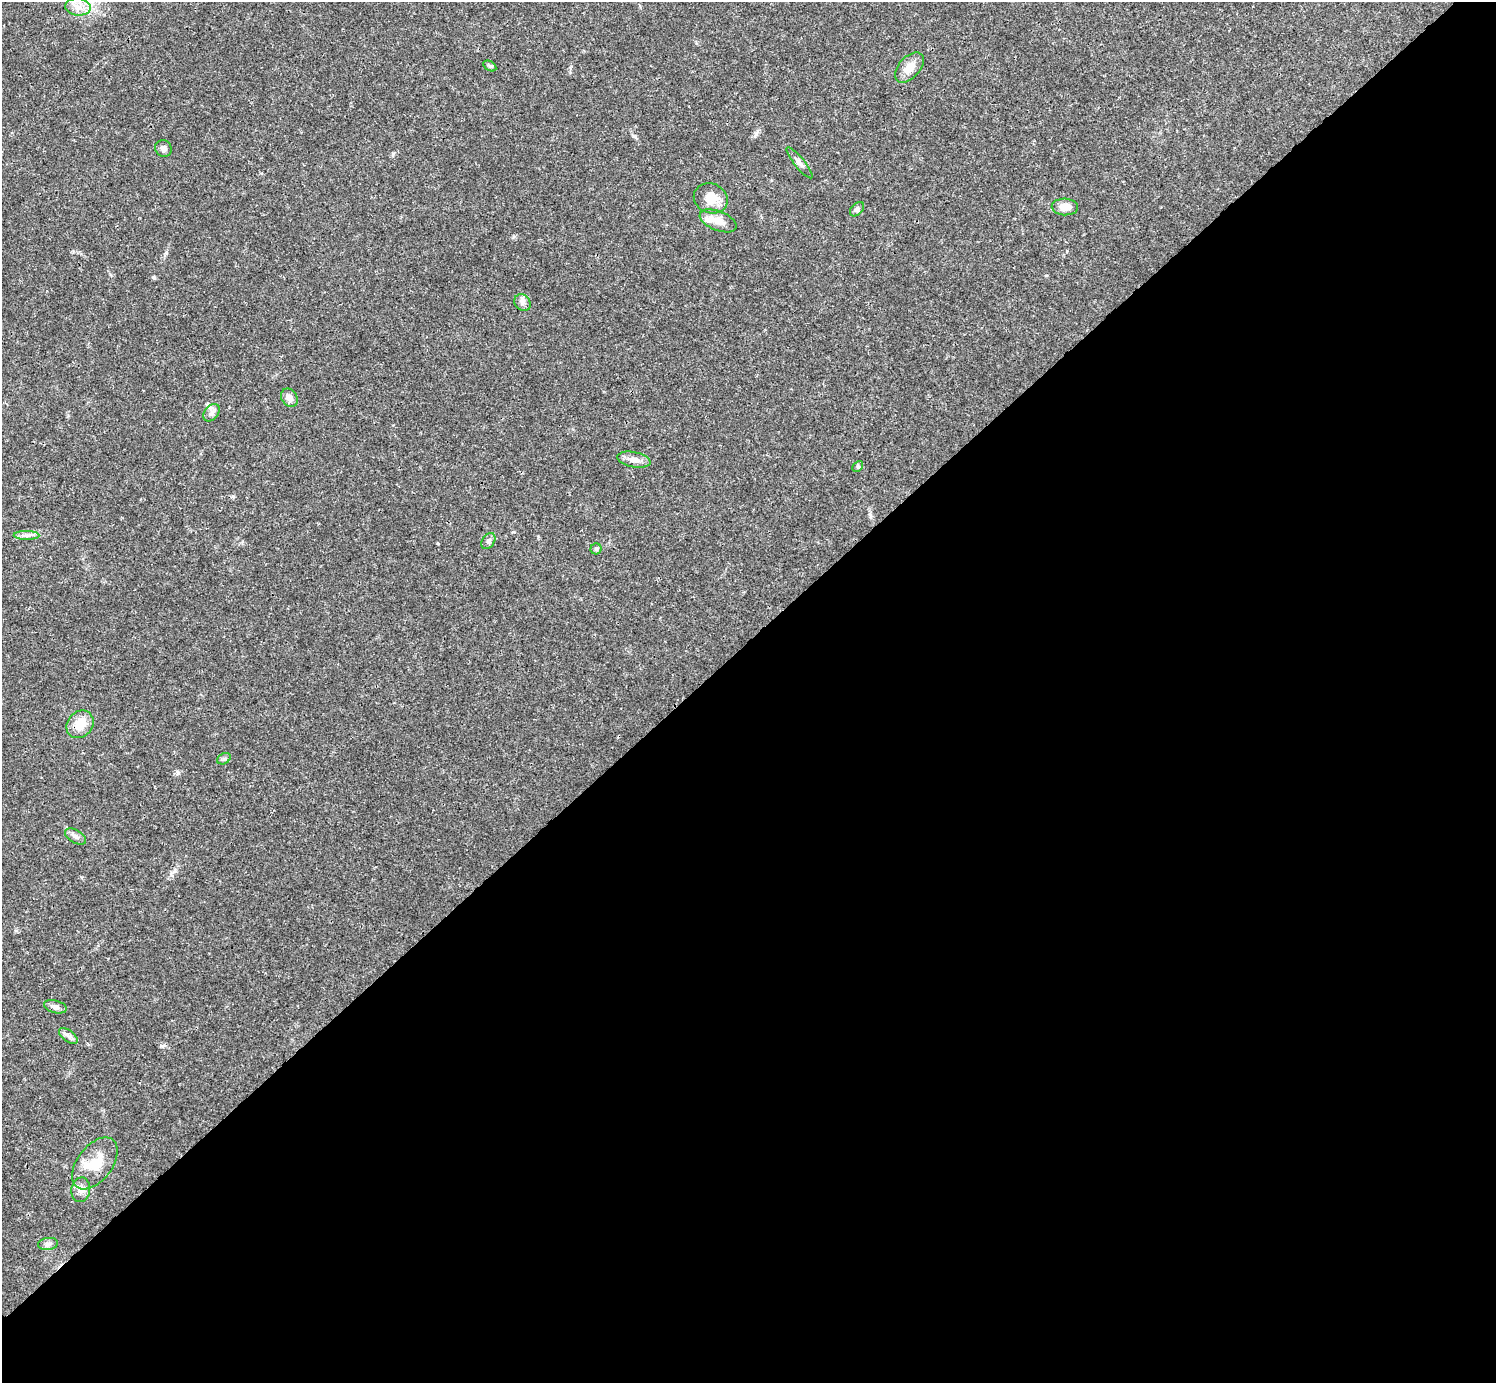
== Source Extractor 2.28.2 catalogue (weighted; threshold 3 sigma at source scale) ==
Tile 12 of 4 x 4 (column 4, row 3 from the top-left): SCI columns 4485-5978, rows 1539-2919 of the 5981 x 5981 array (HDU 1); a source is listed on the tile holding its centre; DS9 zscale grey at full resolution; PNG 1498 x 1385 px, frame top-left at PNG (2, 2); each listed source drawn as its Kron ellipse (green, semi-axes under 4 px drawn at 4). Shown black and unused: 54% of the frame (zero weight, under 3 of 4 exposures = <1% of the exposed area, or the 3 px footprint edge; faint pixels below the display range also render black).
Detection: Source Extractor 2.28.2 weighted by HDU 2 'WHT'; one run over the whole footprint, this tile lists its part. Background 0.0211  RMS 0.0023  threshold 0.0102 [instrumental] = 3 sigma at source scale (4.5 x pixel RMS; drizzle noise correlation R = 1.50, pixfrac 1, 0.05/0.05 arcsec/px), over >= 5 px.
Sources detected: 26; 1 inside a brighter listed object's ellipse — not listed separately; the other 25 listed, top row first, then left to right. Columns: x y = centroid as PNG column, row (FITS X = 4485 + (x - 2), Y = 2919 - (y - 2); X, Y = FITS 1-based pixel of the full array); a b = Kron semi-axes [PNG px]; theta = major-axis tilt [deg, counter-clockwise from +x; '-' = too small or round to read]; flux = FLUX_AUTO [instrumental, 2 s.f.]
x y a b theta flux
78 7 13 8 -7 2
490 66 7 4 -33 0.37
909 67 18 10 48 2.8
163 149 9 8 - 0.78
800 163 19 5 -51 0.96
711 198 17 15 -21 3.4
1065 207 13 8 -2 2.3
857 209 8 5 46 0.58
718 221 19 9 -22 2.4
522 303 9 7 -47 0.92
289 398 10 7 -57 1.4
212 413 10 6 51 0.91
634 460 17 7 -11 1.6
858 466 6 4 46 0.33
26 535 13 4 -1 0.89
488 541 9 6 57 0.69
596 549 5 5 - 0.44
80 724 15 12 49 3.9
224 759 7 5 29 0.46
75 837 11 6 -31 0.86
55 1007 11 6 -16 0.89
68 1036 11 5 -38 0.82
95 1163 30 17 53 5.9
81 1190 12 9 79 1.5
48 1244 10 6 7 0.76
Unlisted compact peaks at least as high as the median listed source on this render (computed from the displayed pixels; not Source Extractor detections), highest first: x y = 161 1046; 154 278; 634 136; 166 253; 178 773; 393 153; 755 136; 513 237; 175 871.